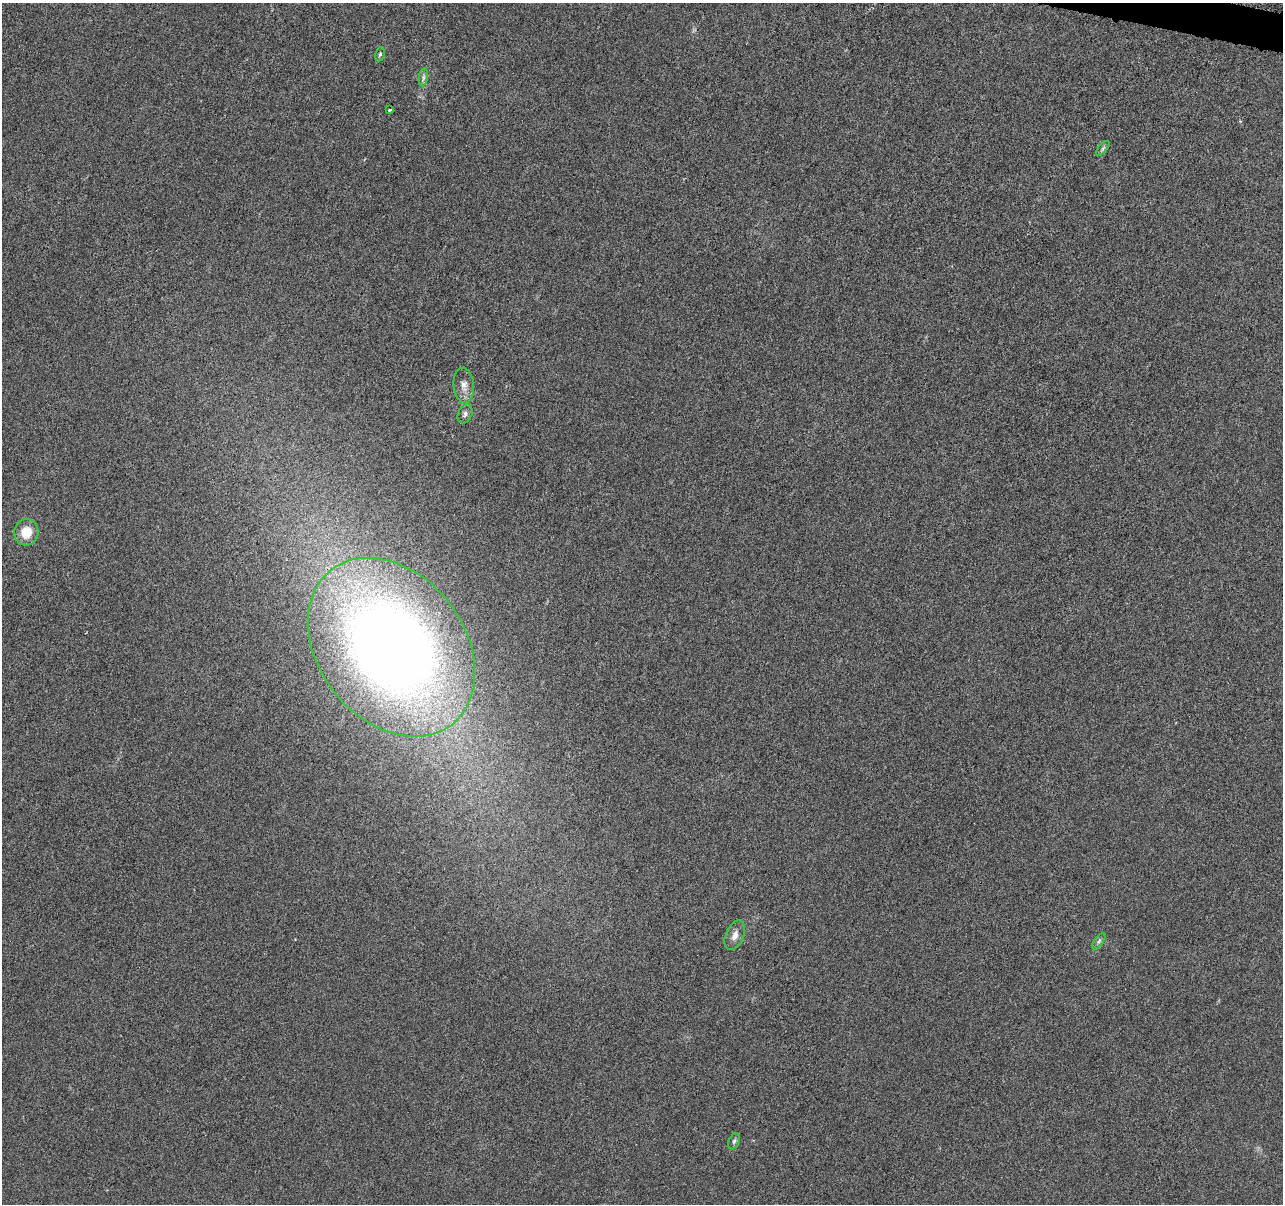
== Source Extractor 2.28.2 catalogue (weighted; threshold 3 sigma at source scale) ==
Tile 10 of 4 x 4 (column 2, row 3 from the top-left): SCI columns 1291-2571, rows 1487-2688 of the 5139 x 5321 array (HDU 1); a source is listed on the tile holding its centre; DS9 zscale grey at full resolution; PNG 1285 x 1206 px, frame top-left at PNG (2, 3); each listed source drawn as its Kron ellipse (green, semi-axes under 4 px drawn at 4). Shown black and unused: <1% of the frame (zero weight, under 4 of 8 exposures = <1% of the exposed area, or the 3 px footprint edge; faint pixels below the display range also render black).
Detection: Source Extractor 2.28.2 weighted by HDU 2 'WHT'; one run over the whole footprint, this tile lists its part. Background 0.00117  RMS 0.0022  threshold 0.00885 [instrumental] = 3 sigma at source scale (4.09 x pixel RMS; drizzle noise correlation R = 1.36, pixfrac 0.8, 0.0396/0.0396 arcsec/px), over >= 5 px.
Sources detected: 11; all 11 listed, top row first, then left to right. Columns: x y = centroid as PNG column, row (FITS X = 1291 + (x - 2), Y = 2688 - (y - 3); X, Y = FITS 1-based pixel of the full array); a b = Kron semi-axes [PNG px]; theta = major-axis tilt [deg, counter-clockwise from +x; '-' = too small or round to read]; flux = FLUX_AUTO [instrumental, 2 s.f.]
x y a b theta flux
380 54 7 4 78 0.36
423 77 9 4 81 0.58
390 110 4 3 - 0.24
1103 148 9 4 49 0.44
464 385 18 10 -85 1.8
465 414 10 7 64 0.7
26 532 13 12 - 4.2
391 647 98 73 -52 240
735 935 15 9 67 1.5
1099 941 9 4 55 0.51
734 1141 8 5 69 0.45